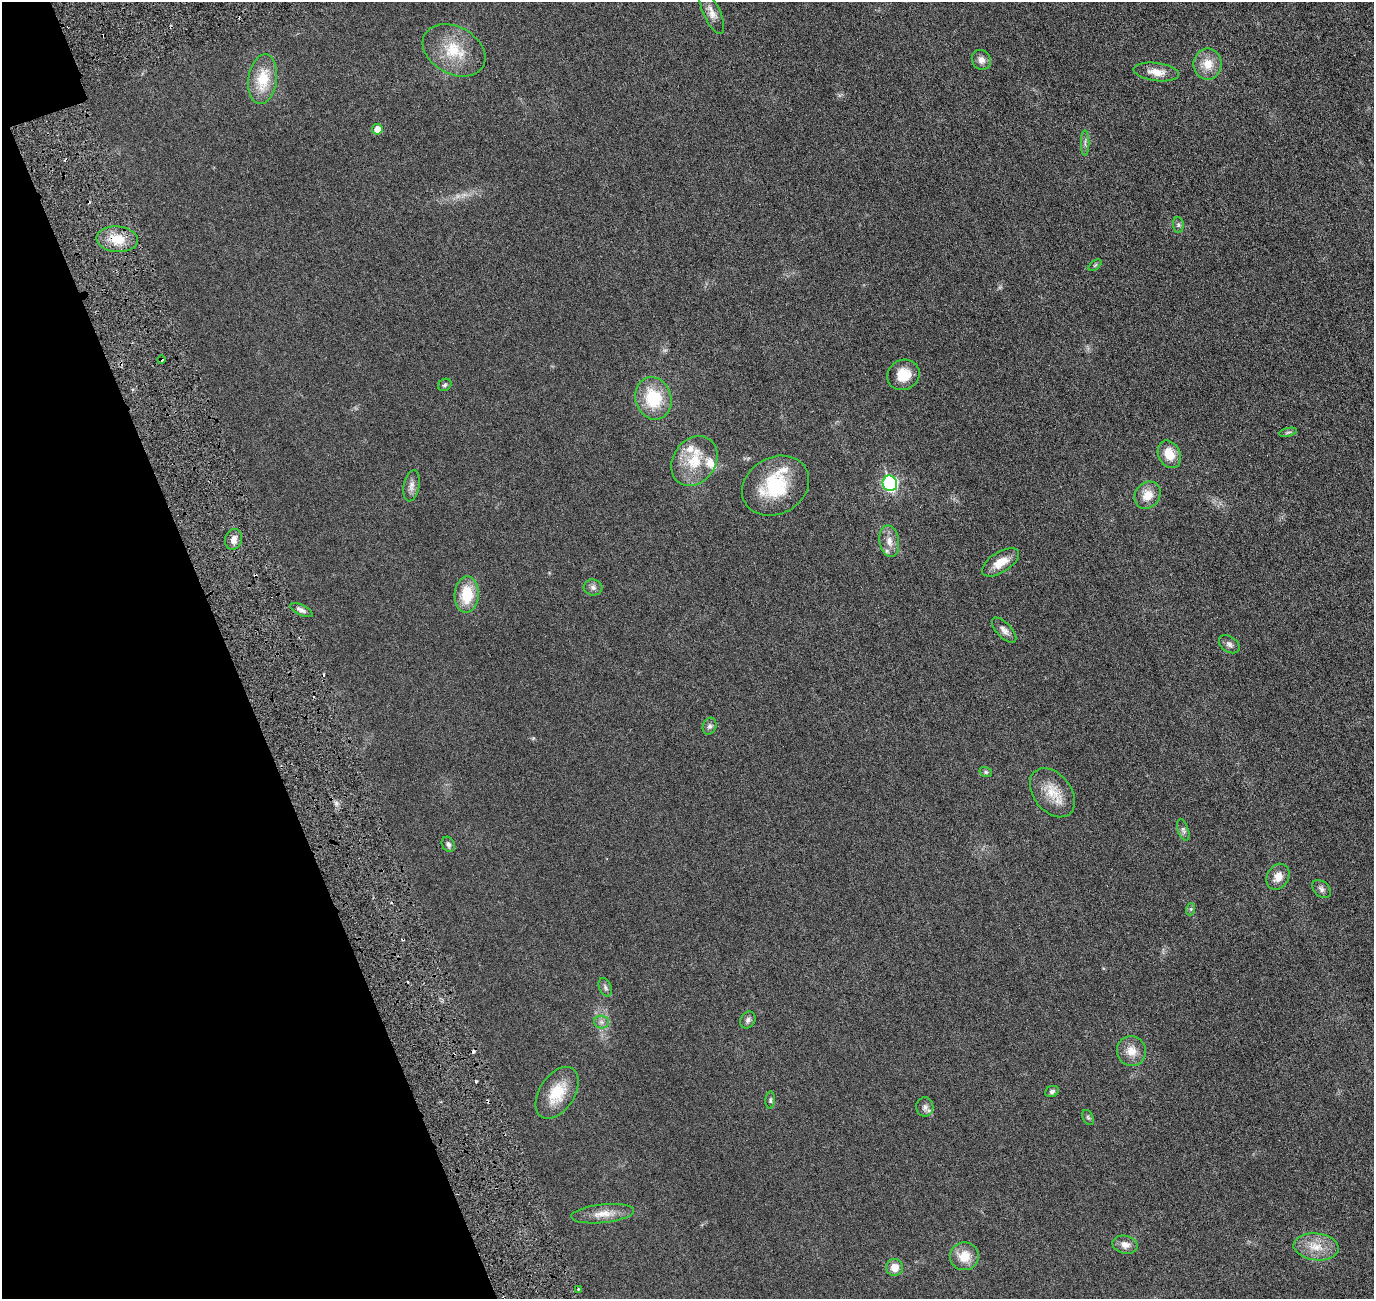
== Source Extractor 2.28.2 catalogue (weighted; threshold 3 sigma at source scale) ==
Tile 5 of 4 x 4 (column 1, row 2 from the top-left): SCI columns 70-1441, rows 2772-4068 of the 5618 x 5643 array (HDU 1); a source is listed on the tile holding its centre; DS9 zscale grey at full resolution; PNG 1376 x 1301 px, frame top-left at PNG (2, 2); each listed source drawn as its Kron ellipse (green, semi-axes under 4 px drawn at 4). Shown black and unused: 17% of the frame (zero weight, under 3 of 6 exposures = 1% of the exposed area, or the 3 px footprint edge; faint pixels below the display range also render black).
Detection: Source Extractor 2.28.2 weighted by HDU 2 'WHT'; one run over the whole footprint, this tile lists its part. Background 0.0277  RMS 0.0043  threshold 0.0176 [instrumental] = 3 sigma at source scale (4.09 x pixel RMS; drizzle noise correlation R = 1.36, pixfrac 0.8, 0.05/0.05 arcsec/px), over >= 5 px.
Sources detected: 65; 1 too faint to see at this stretch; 8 cosmic-ray / hot-pixel residue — neither listed nor drawn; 3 inside a brighter listed object's ellipse — not listed separately; the other 53 listed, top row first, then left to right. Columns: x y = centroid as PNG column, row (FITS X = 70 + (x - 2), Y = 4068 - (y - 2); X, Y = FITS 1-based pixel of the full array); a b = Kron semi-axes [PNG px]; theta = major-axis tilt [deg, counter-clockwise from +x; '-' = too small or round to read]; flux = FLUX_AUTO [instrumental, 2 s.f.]
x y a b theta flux
712 13 23 8 -65 3
454 50 33 23 -29 13
981 60 10 9 - 2.1
1208 64 15 14 - 5.4
1156 72 23 9 -7 4.3
263 79 25 14 82 11
377 129 5 5 - 3
1085 143 13 3 90 0.8
1178 225 8 5 -84 0.78
117 239 21 13 -5 7.2
1095 265 7 4 37 0.47
161 359 4 3 - 0.6
903 375 16 15 - 6.7
445 385 7 6 - 0.7
653 398 21 18 -74 15
1288 432 9 3 13 0.59
1169 454 14 10 -64 6.2
694 461 27 21 55 12
890 483 8 7 - 55
411 486 16 7 79 2.1
775 486 35 28 29 21
1147 495 14 12 52 4.7
234 539 10 8 72 2.2
889 541 16 9 -81 3.4
1000 562 21 10 32 5.2
593 587 9 8 - 1.3
467 595 18 12 87 11
301 610 12 5 -27 1.3
1004 630 16 7 -47 1.9
1229 644 11 7 -34 1.4
710 726 9 6 68 1
986 772 6 5 - 0.68
1052 793 27 18 -52 8.2
1183 830 11 5 -71 1
448 844 8 6 -62 1.1
1278 877 13 10 60 3.4
1321 889 10 7 -44 1.3
1191 909 6 4 72 0.5
605 987 10 6 -68 0.94
748 1020 9 7 55 1.1
601 1022 7 6 - 1.3
1131 1051 15 14 - 4.4
1052 1091 7 5 24 0.95
557 1093 29 17 57 9.9
770 1100 8 5 85 0.68
925 1107 9 8 - 1.6
1088 1117 8 5 -62 0.68
603 1214 32 9 6 4.9
1125 1245 13 9 -13 2.6
1316 1247 23 13 -7 6.6
964 1256 14 14 - 5.9
895 1267 8 8 - 3.6
578 1289 3 3 - 0.39
Overlapping masked pixels (flux is a lower limit): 2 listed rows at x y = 117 239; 161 359